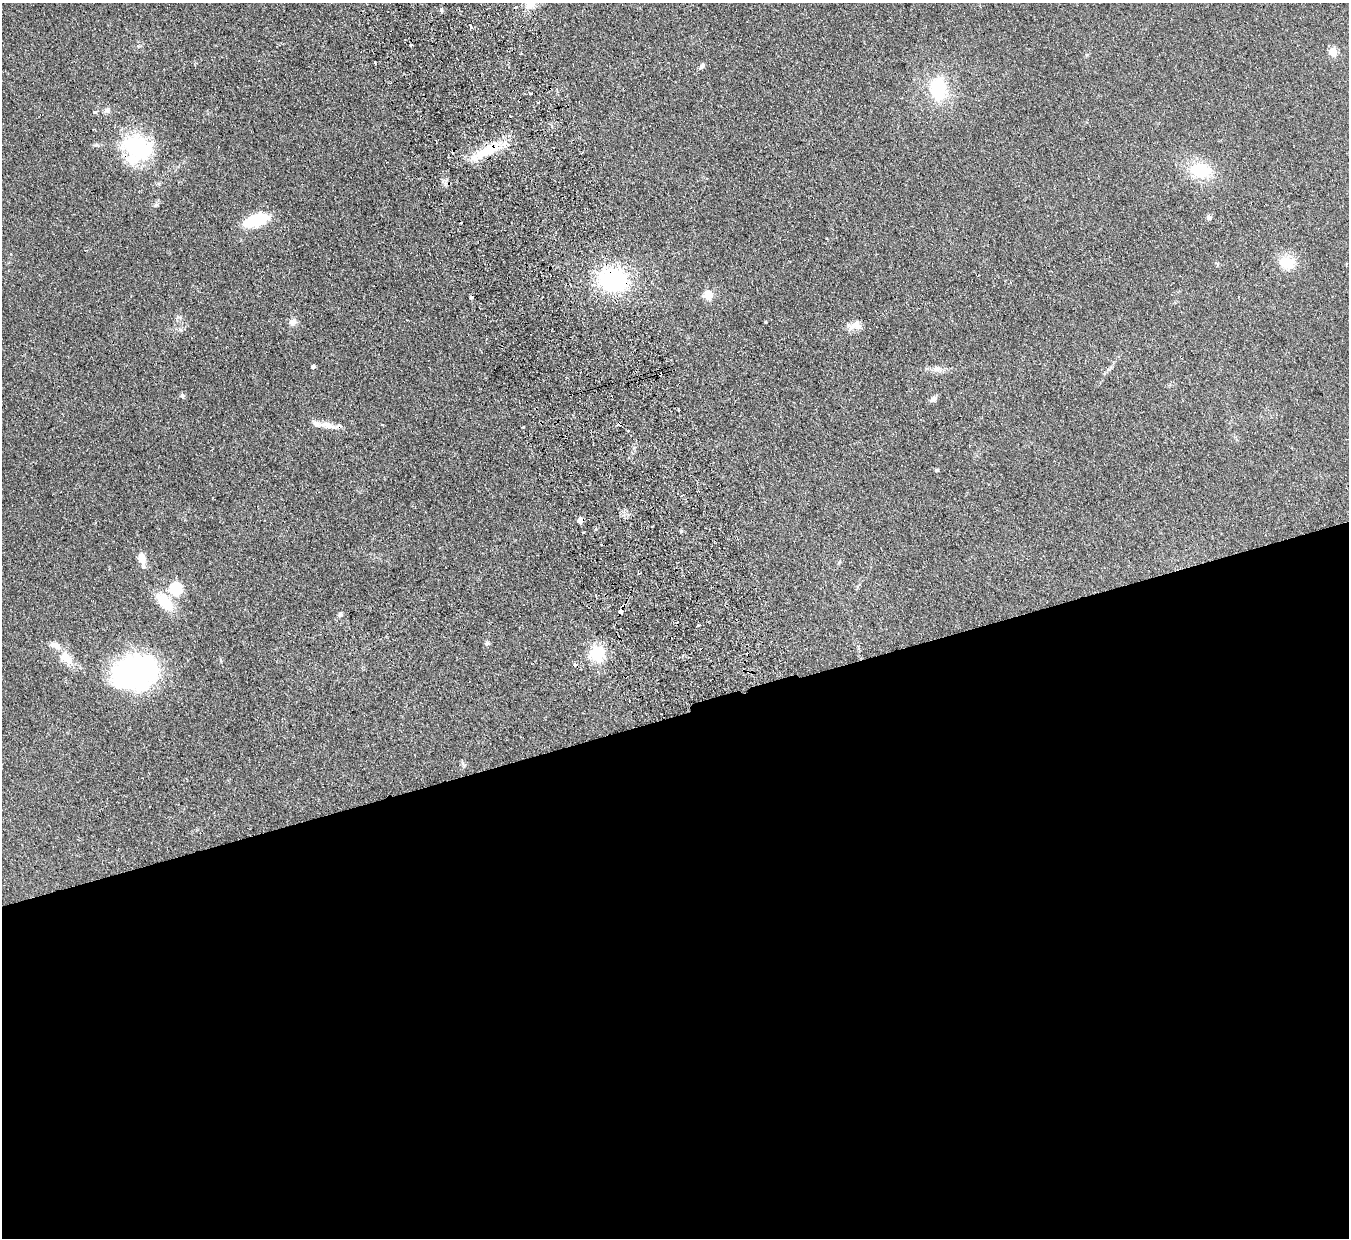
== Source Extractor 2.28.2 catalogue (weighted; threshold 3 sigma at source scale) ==
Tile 15 of 4 x 4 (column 3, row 4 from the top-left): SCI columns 2749-4095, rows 299-1534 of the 5497 x 5414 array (HDU 1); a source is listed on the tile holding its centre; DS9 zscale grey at full resolution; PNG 1351 x 1240 px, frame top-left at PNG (2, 3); no overlay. Shown black and unused: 42% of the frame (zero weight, under 2 of 3 exposures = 3% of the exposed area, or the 3 px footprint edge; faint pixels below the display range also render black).
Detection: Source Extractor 2.28.2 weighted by HDU 2 'WHT'; one run over the whole footprint, this tile lists its part. Background 0.0736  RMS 0.0095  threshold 0.0427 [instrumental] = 3 sigma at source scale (4.5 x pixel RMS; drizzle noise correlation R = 1.50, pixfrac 1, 0.05/0.05 arcsec/px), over >= 5 px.
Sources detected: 56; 1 inside a brighter object's white glare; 10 cosmic-ray / hot-pixel residue — not listed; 2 inside a brighter listed object's ellipse — not listed separately; the other 43 listed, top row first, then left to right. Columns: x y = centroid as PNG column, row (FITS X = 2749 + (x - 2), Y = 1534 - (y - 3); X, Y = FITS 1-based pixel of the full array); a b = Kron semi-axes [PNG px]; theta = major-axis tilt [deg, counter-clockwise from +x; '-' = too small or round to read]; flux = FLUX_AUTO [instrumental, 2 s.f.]
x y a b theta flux
530 4 12 12 - 11
441 10 7 4 -46 1.4
471 26 5 3 - 2.4
411 45 3 3 - 2.8
1333 52 5 5 - 33
375 62 3 3 - 2.4
702 66 7 5 45 2.3
938 89 21 13 -90 58
531 94 2 2 - 1.1
107 110 8 7 - 2.7
94 112 4 4 - 2.6
510 116 3 3 - 2.7
137 149 35 31 -19 78
488 150 33 11 30 36
1200 170 21 14 -11 41
1209 218 7 6 - 2.2
256 220 20 10 18 51
1287 263 20 16 -19 20
614 280 24 19 -1 120
708 294 5 5 - 35
293 322 9 8 - 4.6
766 322 4 2 - 0.86
856 325 20 9 5 7.8
313 367 4 4 - 2.3
937 369 11 8 -1 4.9
182 396 7 5 -71 1.6
933 399 8 6 43 4
322 424 29 7 -8 9.4
382 424 4 3 - 0.71
937 470 4 4 - 1.3
682 496 3 2 - 1
580 520 5 5 - 7.7
142 559 14 8 -75 8.8
639 573 3 3 - 2.3
175 589 6 6 - 110
164 602 19 10 -49 30
620 612 4 4 - 8.3
340 614 6 5 - 2.1
698 625 3 3 - 2.2
487 643 7 6 - 1.9
597 653 17 15 -84 30
66 658 22 13 -42 14
132 674 39 32 2 190
Overlapping masked pixels (flux is a lower limit): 5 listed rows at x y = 137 149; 488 150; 614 280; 580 520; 620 612
Isophote crosses this tile's border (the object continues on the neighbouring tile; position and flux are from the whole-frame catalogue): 1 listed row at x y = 530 4
Unlisted compact peaks at least as high as the median listed source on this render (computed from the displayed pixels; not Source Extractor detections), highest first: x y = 1087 55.